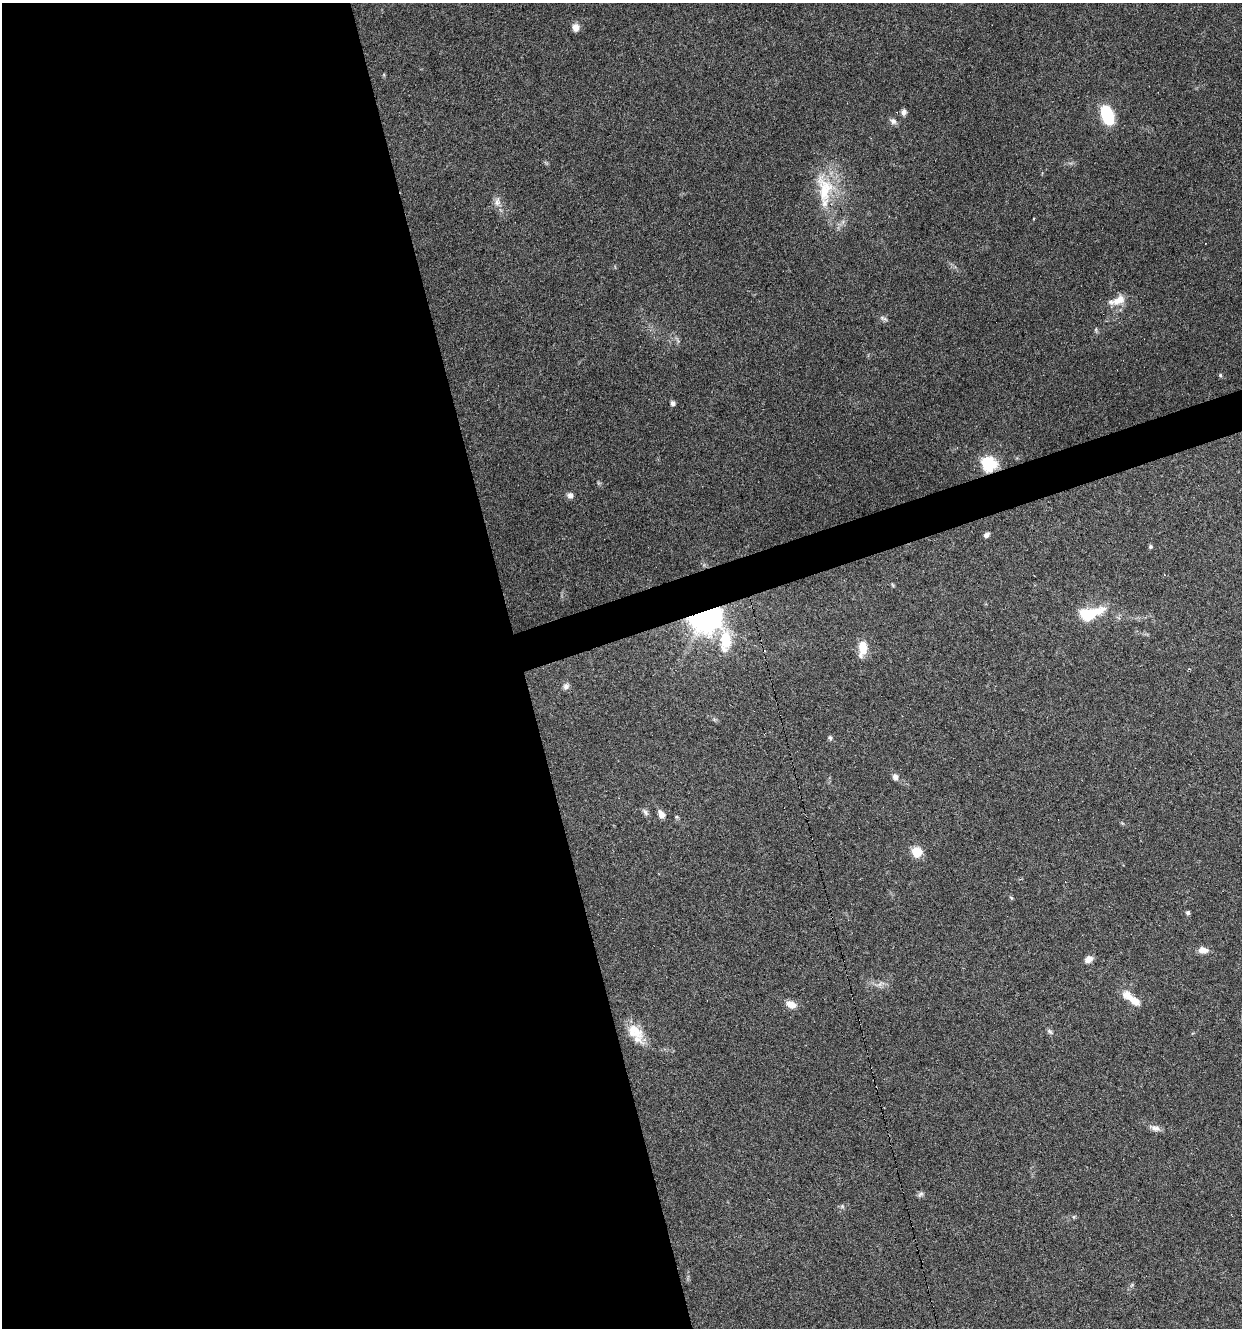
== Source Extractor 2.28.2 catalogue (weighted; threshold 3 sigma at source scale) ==
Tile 9 of 4 x 4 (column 1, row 3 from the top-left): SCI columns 107-1346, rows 1327-2652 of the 5121 x 5305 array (HDU 1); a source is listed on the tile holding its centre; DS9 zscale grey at full resolution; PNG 1244 x 1330 px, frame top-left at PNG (2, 3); no overlay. Shown black and unused: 44% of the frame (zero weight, under 3 of 6 exposures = <1% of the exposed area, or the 3 px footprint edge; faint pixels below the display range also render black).
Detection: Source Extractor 2.28.2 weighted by HDU 2 'WHT'; one run over the whole footprint, this tile lists its part. Background 0.0684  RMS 0.0041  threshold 0.0167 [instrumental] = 3 sigma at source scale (4.09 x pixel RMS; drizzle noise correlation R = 1.36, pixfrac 0.8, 0.0396/0.0396 arcsec/px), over >= 5 px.
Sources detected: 45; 3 inside a brighter listed object's ellipse — not listed separately; the other 42 listed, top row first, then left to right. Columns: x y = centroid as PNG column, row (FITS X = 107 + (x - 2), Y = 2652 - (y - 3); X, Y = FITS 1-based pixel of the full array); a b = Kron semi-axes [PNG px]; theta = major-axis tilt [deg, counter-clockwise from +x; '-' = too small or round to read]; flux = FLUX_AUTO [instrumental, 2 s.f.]
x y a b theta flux
576 27 9 8 - 2.5
904 112 7 6 - 2
1107 115 19 11 -69 19
893 121 10 7 -35 1.5
825 190 48 24 -82 21
497 201 13 7 71 2.1
1119 300 20 11 32 5.3
884 318 13 4 -23 1
1096 330 7 4 -90 0.59
1220 375 5 5 - 0.51
673 403 6 5 - 1.2
989 464 7 7 - 53
570 495 8 7 - 1.5
986 535 7 5 35 1.1
1151 546 5 5 - 0.62
1164 575 4 3 - 0.25
893 585 6 3 -70 0.42
1088 615 12 9 -1 17
706 617 10 9 - 520
726 640 34 14 -83 16
863 648 16 9 85 7.5
566 686 9 7 68 1.5
830 738 5 5 - 0.95
895 777 8 7 - 1.7
645 812 10 6 -48 1.2
661 814 10 7 -59 2.4
676 817 6 5 - 0.53
917 852 6 6 - 18
1011 898 6 4 -45 0.49
1188 913 5 5 - 0.72
1203 950 10 7 -5 3.1
1088 959 9 7 28 2.6
880 984 13 5 31 1.7
1127 995 16 11 -27 4.3
791 1004 14 9 -23 3.5
634 1031 28 15 -44 8.3
1050 1032 10 6 -33 0.97
1155 1128 16 7 -16 2.2
921 1194 9 6 43 0.98
842 1206 6 5 - 0.75
1074 1217 5 5 - 0.53
1132 1285 6 5 - 0.65
Overlapping masked pixels (flux is a lower limit): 3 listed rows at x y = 825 190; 989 464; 706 617